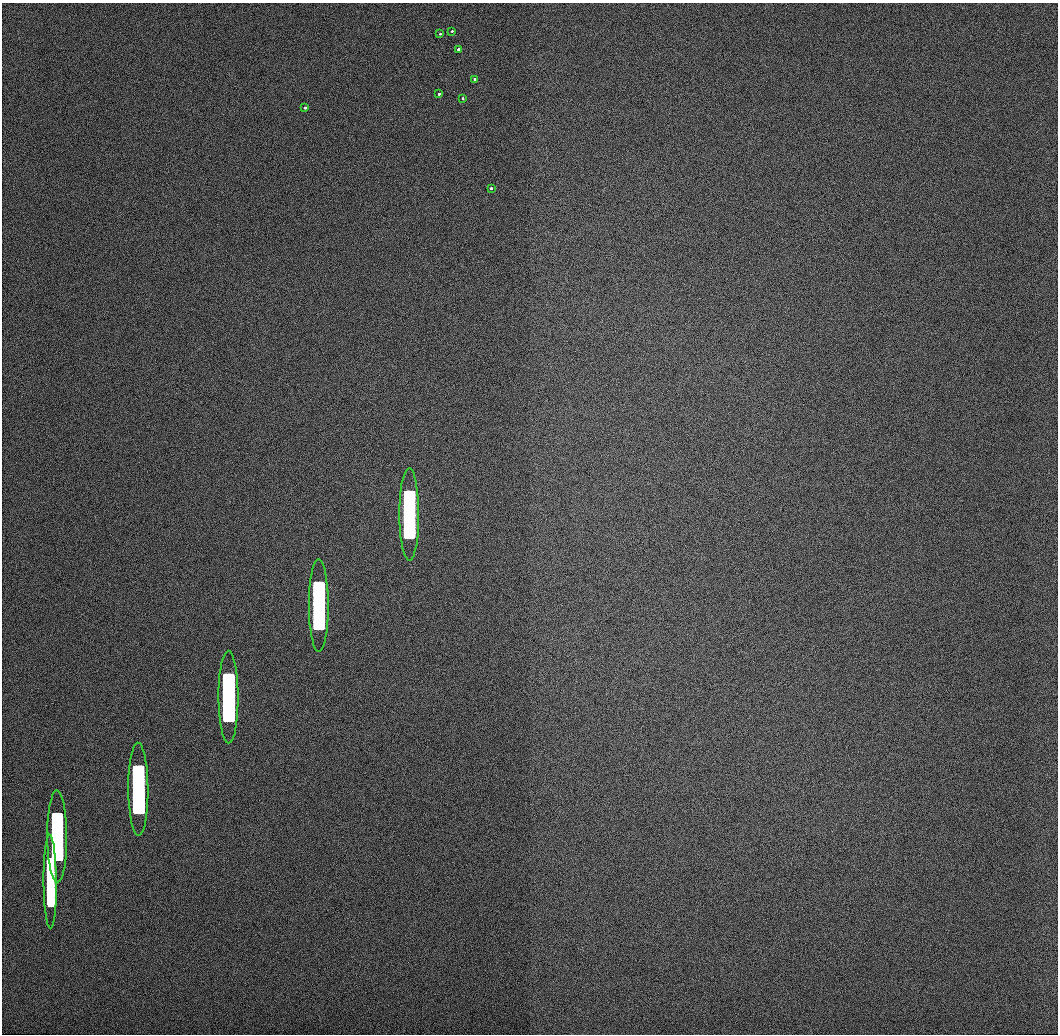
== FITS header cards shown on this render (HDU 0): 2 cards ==
NAXIS1  =                 1056 / Length of Axis 1 (Serial)
NAXIS2  =                 1032 / Length of Axis 2 (Parallel)

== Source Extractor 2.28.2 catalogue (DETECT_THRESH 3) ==
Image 1056 x 1032 px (HDU 0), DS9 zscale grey, 1 PNG px = 1 image px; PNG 1060 x 1036 px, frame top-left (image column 1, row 1032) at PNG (2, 3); each listed source drawn as its Kron ellipse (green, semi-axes under 4 px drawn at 4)
Background 505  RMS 3.2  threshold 9.54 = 3 sigma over >= 5 px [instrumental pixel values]
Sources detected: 14; all 14 listed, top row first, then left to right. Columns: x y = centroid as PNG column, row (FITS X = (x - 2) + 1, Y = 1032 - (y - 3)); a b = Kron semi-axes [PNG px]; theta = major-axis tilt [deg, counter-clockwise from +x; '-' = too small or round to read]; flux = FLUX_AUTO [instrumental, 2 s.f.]
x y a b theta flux
452 31 3 3 - 340
440 34 3 3 - 360
458 49 3 3 - 540
474 79 3 3 - 660
439 94 3 3 - 620
463 98 3 3 - 670
305 108 3 3 - 590
491 188 3 3 - 790
409 514 46 10 -90 490000
319 606 46 10 -90 450000
228 697 46 10 -90 380000
138 789 46 10 -90 280000
57 836 46 10 -90 170000
50 882 47 6 -89 86000